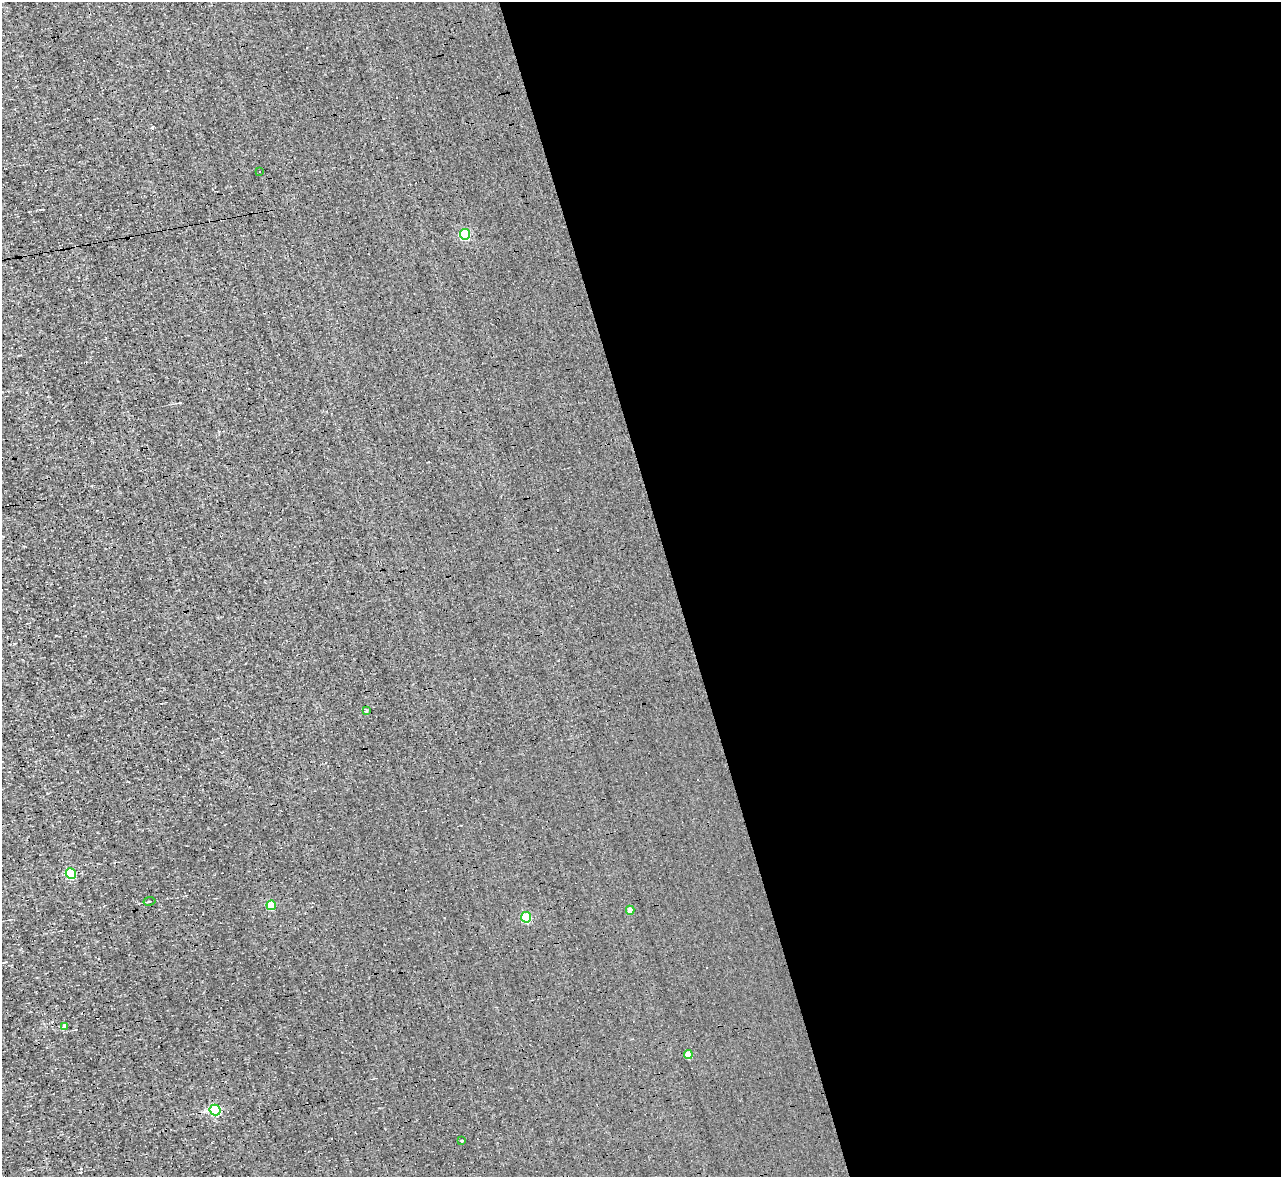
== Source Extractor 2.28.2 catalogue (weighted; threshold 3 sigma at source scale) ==
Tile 8 of 4 x 4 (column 4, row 2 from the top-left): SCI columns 3839-5117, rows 2497-3671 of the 5117 x 5112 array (HDU 1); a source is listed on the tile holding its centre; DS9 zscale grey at full resolution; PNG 1283 x 1179 px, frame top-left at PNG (2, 2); each listed source drawn as its Kron ellipse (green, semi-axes under 4 px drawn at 4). Shown black and unused: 47% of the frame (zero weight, under 3 of 4 exposures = <1% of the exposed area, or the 3 px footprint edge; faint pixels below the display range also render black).
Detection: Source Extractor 2.28.2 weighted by HDU 2 'WHT'; one run over the whole footprint, this tile lists its part. Background 0.00314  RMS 0.044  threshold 0.2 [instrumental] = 3 sigma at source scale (4.5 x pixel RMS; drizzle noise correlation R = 1.50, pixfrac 1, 0.05/0.05 arcsec/px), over >= 5 px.
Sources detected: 13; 1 cosmic-ray / hot-pixel residue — neither listed nor drawn; the other 12 listed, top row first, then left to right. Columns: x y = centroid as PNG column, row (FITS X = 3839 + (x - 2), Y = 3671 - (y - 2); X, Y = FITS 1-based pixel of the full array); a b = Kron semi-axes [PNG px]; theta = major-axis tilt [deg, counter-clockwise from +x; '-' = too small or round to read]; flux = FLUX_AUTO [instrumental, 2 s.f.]
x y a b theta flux
260 172 3 3 - 6.4
465 234 5 5 - 320
366 710 3 3 - 13
71 873 5 5 - 290
149 901 6 3 10 4.5
271 905 5 4 - 140
630 910 4 4 - 34
526 917 5 5 - 230
65 1026 3 3 - 69
688 1055 4 4 - 66
215 1110 5 5 - 360
462 1141 4 2 - 2.8
Overlapping masked pixels (flux is a lower limit): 1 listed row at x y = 71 873